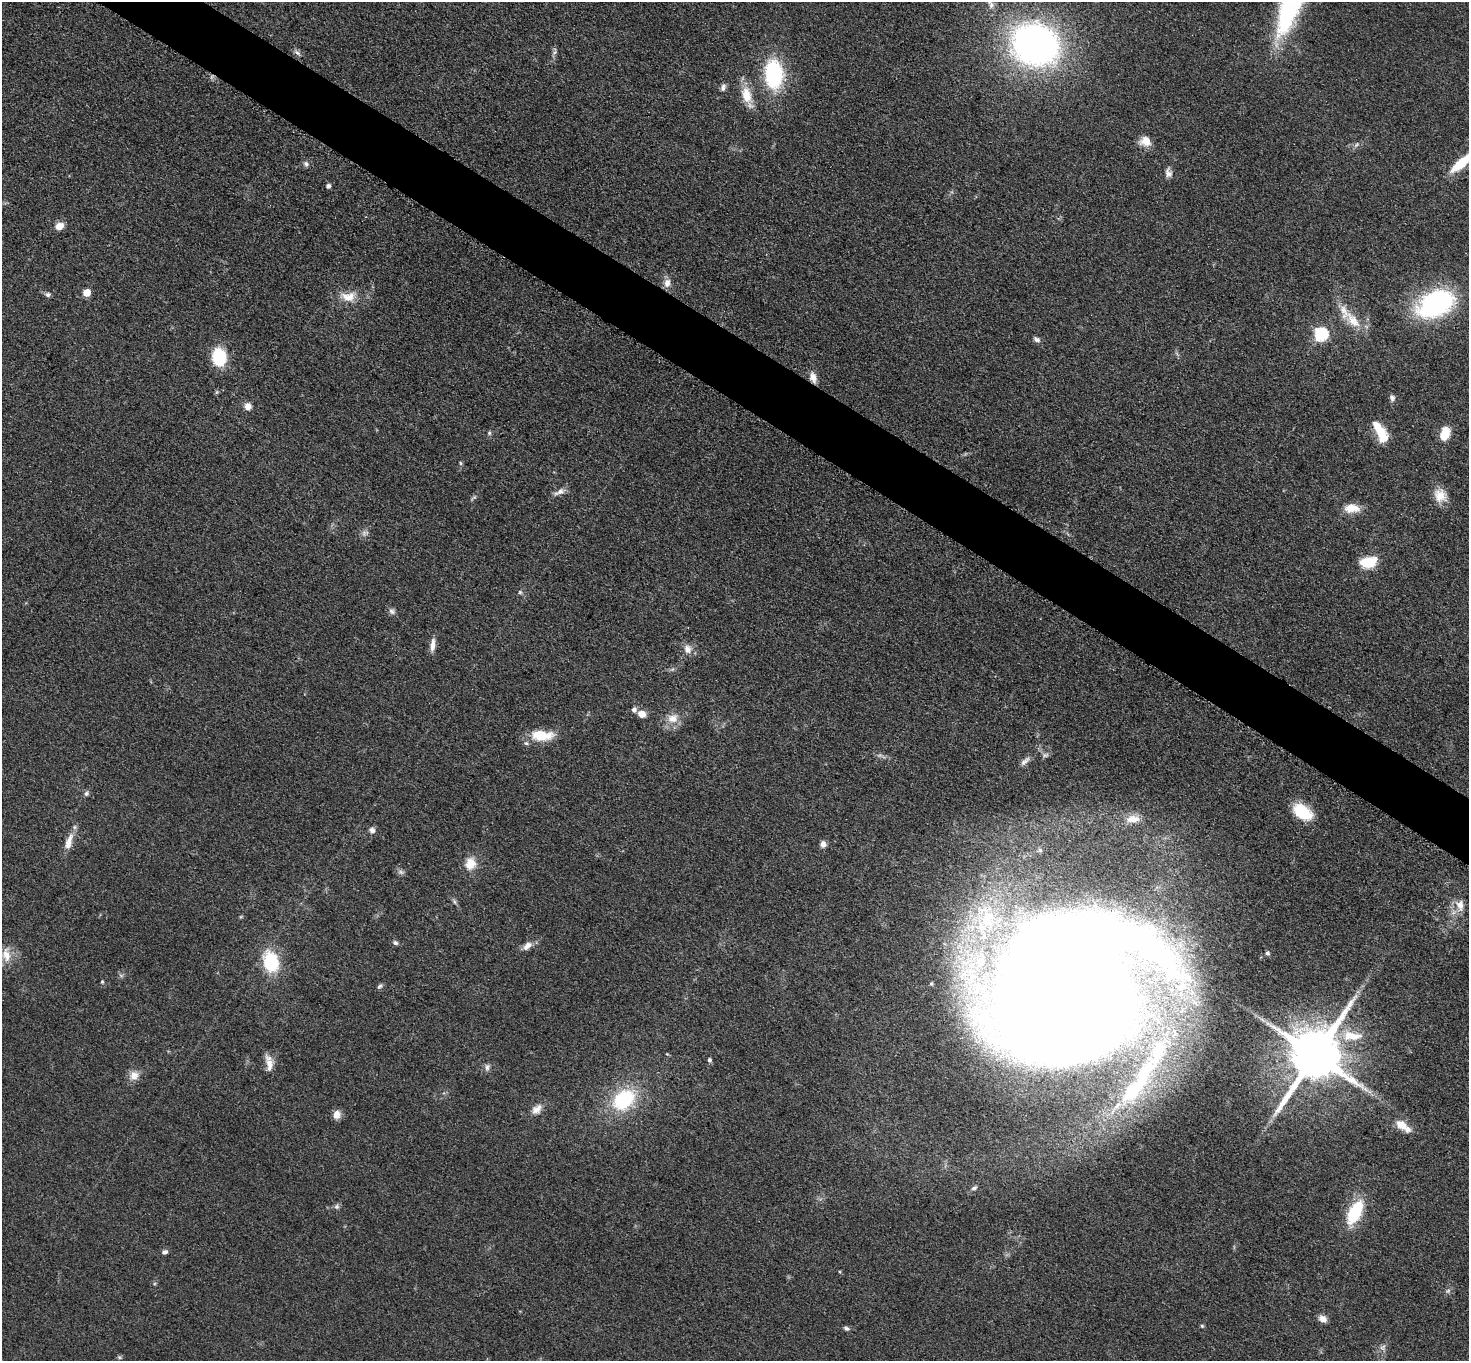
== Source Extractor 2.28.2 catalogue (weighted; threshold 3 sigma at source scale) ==
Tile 11 of 4 x 4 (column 3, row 3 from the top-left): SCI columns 2948-4414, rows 1519-2877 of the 5891 x 5895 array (HDU 1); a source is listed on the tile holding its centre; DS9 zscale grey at full resolution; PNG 1471 x 1363 px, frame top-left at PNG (2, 2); no overlay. Shown black and unused: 4% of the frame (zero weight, under 3 of 5 exposures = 1% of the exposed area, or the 3 px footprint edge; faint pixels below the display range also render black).
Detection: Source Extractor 2.28.2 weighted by HDU 2 'WHT'; one run over the whole footprint, this tile lists its part. Background 0.0481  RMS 0.0052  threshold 0.0233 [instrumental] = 3 sigma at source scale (4.5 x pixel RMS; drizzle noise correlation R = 1.50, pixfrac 1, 0.05/0.05 arcsec/px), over >= 5 px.
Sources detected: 93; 3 too faint to see at this stretch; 1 inside a brighter object's white glare — not listed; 9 inside a brighter listed object's ellipse — not listed separately; the other 80 listed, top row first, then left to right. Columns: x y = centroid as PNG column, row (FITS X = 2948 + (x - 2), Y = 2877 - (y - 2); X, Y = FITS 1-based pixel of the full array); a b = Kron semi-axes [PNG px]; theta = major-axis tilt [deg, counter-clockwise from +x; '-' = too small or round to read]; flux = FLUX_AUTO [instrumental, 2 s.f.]
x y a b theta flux
991 4 13 7 -56 2.7
1035 44 35 29 -23 270
297 53 9 5 -38 1.6
773 74 29 19 -86 44
723 87 10 6 75 1.9
746 95 24 13 -77 10
1145 141 13 12 - 6.1
1461 163 30 9 41 16
306 164 7 6 - 1.5
1168 173 12 8 -75 2.6
328 186 5 4 - 1.7
59 226 10 8 21 4.7
667 283 12 9 80 3.5
87 292 5 5 - 11
48 294 7 6 - 1.3
348 296 23 14 3 8.7
1435 304 34 22 23 91
1353 320 30 14 -50 12
1321 334 7 6 - 64
1037 339 8 5 -25 1.8
219 357 14 10 85 35
813 377 13 8 -73 4.2
1392 398 9 6 -83 1.6
247 406 7 7 - 3.8
1380 432 24 10 -62 14
489 433 6 5 - 0.96
1444 434 11 7 72 14
460 463 6 4 -88 0.72
560 492 16 7 25 3
1440 495 17 14 -57 7.6
474 497 9 4 44 1
1352 508 19 10 -1 7.4
1368 562 20 12 12 13
520 592 6 4 -69 0.82
392 611 9 7 -31 1.7
433 645 17 6 84 3.9
687 649 11 9 -65 3.9
634 709 7 6 - 1.6
642 714 8 7 - 5.2
673 718 17 13 7 6.8
542 735 29 13 -2 13
1025 761 16 6 42 2.6
86 793 8 6 45 1.3
1302 812 22 13 -34 18
1133 819 19 10 4 5.7
372 830 8 7 - 2.1
69 842 22 8 72 6.2
823 844 8 7 - 2.4
470 864 16 14 74 7.6
401 872 7 6 - 1.4
454 902 8 4 -71 1
1460 905 16 11 -73 5.2
395 943 6 6 - 1.1
527 946 14 8 39 3.5
1267 953 4 4 - 1
6 955 21 12 -78 7.5
271 962 19 13 -75 30
102 982 5 4 - 0.67
379 986 8 5 44 1.1
1066 990 162 119 20 2000
1352 1036 31 13 -3 13
1315 1055 17 15 57 3200
268 1058 14 11 -62 3.8
709 1060 5 5 - 1.1
487 1067 10 6 85 1.8
134 1075 13 12 - 4.6
1130 1094 24 16 34 21
624 1100 25 18 42 38
537 1109 16 10 40 4.4
337 1114 10 8 78 4.2
1401 1125 13 9 -37 6.4
974 1188 8 5 23 1.3
337 1207 7 7 - 1.3
1354 1213 27 13 64 25
164 1252 8 5 26 1.5
1323 1319 10 7 -32 3.3
1202 1326 5 5 - 0.7
846 1328 8 5 -26 1.2
1382 1347 10 7 54 2
119 1357 6 4 -45 0.74
Overlapping masked pixels (flux is a lower limit): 1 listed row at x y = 813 377
Isophote crosses this tile's border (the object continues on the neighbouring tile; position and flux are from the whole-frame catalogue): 1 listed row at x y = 1461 163